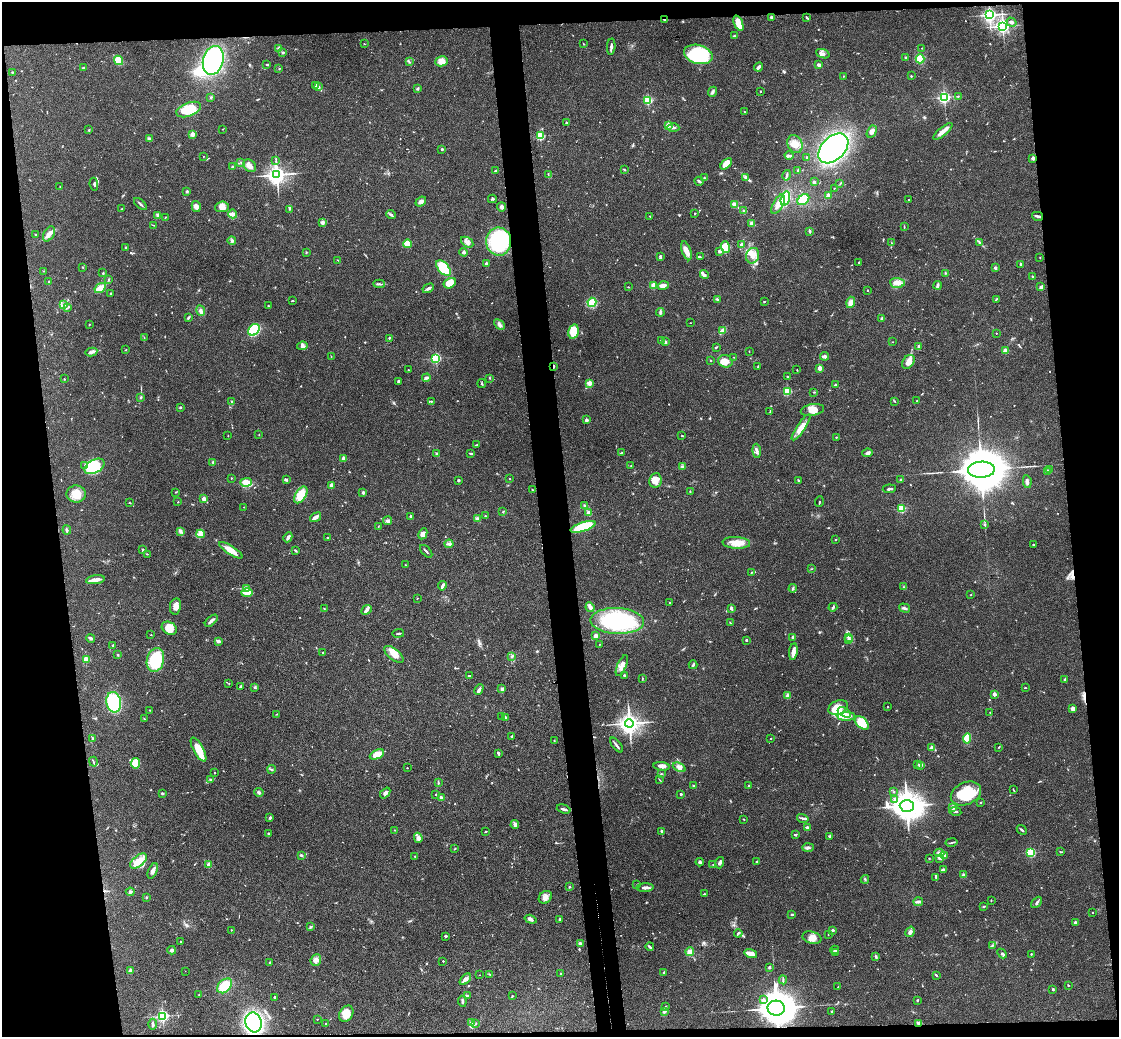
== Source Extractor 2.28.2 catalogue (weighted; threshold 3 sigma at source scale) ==
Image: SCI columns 58-4525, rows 238-4374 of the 4582 x 4510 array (HDU 1 of 3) = the unmasked area's bounding box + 8 px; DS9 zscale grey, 4 x 4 block average (1 PNG px = mean of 4 x 4 image px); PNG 1121 x 1039 px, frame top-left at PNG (2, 2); each listed source drawn as its Kron ellipse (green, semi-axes under 4 px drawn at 4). Shown black and unused: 15% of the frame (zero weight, under 3 of 4 exposures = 6% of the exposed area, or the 3 px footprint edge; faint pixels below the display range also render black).
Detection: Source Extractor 2.28.2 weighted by HDU 2 'WHT'. Background 0.081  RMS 0.0058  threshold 0.026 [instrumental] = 3 sigma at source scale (4.5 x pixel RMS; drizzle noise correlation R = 1.50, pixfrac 1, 0.05/0.05 arcsec/px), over >= 5 px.
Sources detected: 775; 7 too faint to see at this stretch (4 x 4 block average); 4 inside a brighter object's white glare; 5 cosmic-ray / hot-pixel residue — neither listed nor drawn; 11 coinciding with a brighter row at this scale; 31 inside a brighter listed object's ellipse — not listed separately; of the other 717, all 500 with FLUX_AUTO >= 1.48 (the completeness limit of this list) listed and drawn (217 fainter detections not listed), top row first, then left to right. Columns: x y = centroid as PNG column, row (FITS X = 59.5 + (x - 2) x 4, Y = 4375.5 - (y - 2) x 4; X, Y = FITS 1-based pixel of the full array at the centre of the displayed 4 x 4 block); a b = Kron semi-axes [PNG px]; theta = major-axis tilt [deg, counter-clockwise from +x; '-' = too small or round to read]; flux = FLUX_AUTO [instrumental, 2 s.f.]
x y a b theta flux
989 15 3 3 - 900
772 17 4 2 - 5.5
807 17 4 2 - 5
665 20 2 2 - 15
1011 22 5 3 - 9.2
738 23 8 3 -68 54
1003 26 3 3 - 990
734 36 3 2 - 2.6
364 44 2 2 - 2.2
584 44 2 2 - 2
611 47 8 2 85 11
279 48 4 3 - 5.6
922 48 2 2 - 1.7
283 52 3 2 - 3.7
698 54 15 9 -16 240
823 54 7 3 -19 10
905 57 2 2 - 2.4
920 59 4 4 - 52
118 60 5 4 - 57
213 60 15 10 75 350
442 61 6 5 - 27
409 62 4 2 - 3.1
267 65 2 2 - 2.3
818 65 2 2 - 31
758 67 5 2 - 11
84 68 4 2 - 5.6
279 69 2 2 - 1.6
12 72 2 2 - 2.6
843 76 2 2 - 1.8
911 76 2 2 - 2.2
316 85 3 2 - 4.8
318 87 2 2 - 7.1
418 89 3 3 - 3.9
760 91 2 2 - 5.2
712 92 5 3 - 7.5
211 97 2 2 - 3.9
944 97 2 2 - 670
958 97 2 2 - 2.2
648 100 2 2 - 320
189 109 13 7 20 93
745 112 4 2 - 2.7
566 123 2 2 - 11
668 126 2 2 - 3.1
673 128 6 2 -2 7.1
223 129 2 2 - 1.5
89 130 2 2 - 3.1
943 131 12 2 40 33
872 132 6 4 61 13
192 134 2 2 - 76
540 136 2 2 - 300
149 139 3 3 - 6
795 144 9 7 -63 31
833 148 17 11 44 750
442 149 2 2 - 6.1
789 155 4 2 - 6.6
203 156 2 2 - 2.1
807 157 2 2 - 3.3
1033 158 2 2 - 39
276 161 2 2 - 1.9
241 163 2 2 - 1.8
726 164 7 4 41 43
250 166 7 5 -44 19
232 167 2 2 - 5.3
624 169 3 2 - 2.9
496 170 3 2 - 3.7
798 170 2 2 - 3.6
548 174 3 2 - 2.4
277 175 4 3 - 1600
787 175 5 2 - 4.9
745 177 3 3 - 4.6
704 178 2 2 - 3.1
699 181 4 2 - 5.4
814 182 2 2 - 23
94 184 6 3 -84 6.6
840 184 3 2 - 2.5
60 187 2 2 - 1.7
834 188 2 2 - 2.6
187 191 3 2 - 4.8
828 196 2 2 - 71
785 198 7 3 74 130
492 199 4 2 - 4.8
803 200 6 5 - 53
908 200 2 2 - 1.6
421 202 6 4 39 13
140 204 8 2 -44 7.1
734 204 4 3 - 15
778 204 11 5 60 29
196 206 5 4 - 15
222 207 7 5 7 24
502 207 4 4 - 6.8
122 208 4 2 - 2.4
289 209 3 2 - 2.5
744 211 3 2 - 3.9
695 213 2 2 - 2.1
233 214 4 3 - 9.7
391 214 5 2 - 5.8
158 215 3 2 - 11
650 216 2 2 - 2.1
1038 216 6 2 -14 8
166 217 3 2 - 1.8
322 222 3 3 - 9.5
752 224 4 3 - 11
154 225 4 2 - 2
904 227 2 2 - 1.5
809 231 4 2 - 5.7
49 234 8 5 59 19
35 235 3 2 - 1.8
232 241 4 3 - 6.5
499 241 14 12 -88 300
467 242 7 4 -33 14
891 243 2 2 - 1.7
980 243 4 2 - 3.5
407 244 4 4 - 34
741 244 4 3 - 4.5
126 247 3 2 - 2.5
725 247 6 4 -71 22
686 251 10 4 -71 26
719 251 4 2 - 9
464 252 4 3 - 5.5
306 253 2 2 - 2.1
660 256 3 2 - 6.5
753 256 8 6 69 30
700 257 2 2 - 3.3
1040 258 2 2 - 1.7
338 260 3 2 - 1.9
859 262 3 2 - 2.8
486 264 2 2 - 32
1021 264 3 2 - 5
83 267 2 2 - 1.7
444 268 9 5 -48 110
995 268 2 2 - 22
44 271 3 2 - 2.1
103 273 3 2 - 2.8
945 273 2 2 - 3.1
704 274 5 2 - 5.8
1032 276 4 2 - 2.7
108 280 3 2 - 3.8
49 282 3 2 - 3.1
450 283 6 4 30 39
897 283 7 5 -3 20
379 284 6 2 -4 7
654 285 2 2 - 100
938 285 4 2 - 9.6
663 286 6 4 17 13
628 287 2 2 - 1.7
1041 287 4 2 - 12
100 288 6 3 33 55
428 288 6 3 30 8
867 290 2 2 - 1.9
111 293 2 2 - 1.8
717 299 3 2 - 3.6
996 299 4 2 - 3.1
292 301 2 2 - 2
764 301 2 2 - 2.1
592 302 5 3 - 61
851 302 6 4 74 21
64 305 3 2 - 4.6
268 306 2 2 - 2
68 307 2 2 - 1.8
201 311 5 3 - 12
660 312 4 2 - 5.4
188 318 3 2 - 6.3
882 319 3 2 - 8.3
690 323 2 2 - 1.5
89 324 2 2 - 1.7
499 325 6 3 -44 10
254 330 6 5 - 220
722 331 3 2 - 35
574 332 7 5 78 71
996 333 2 2 - 3.4
144 338 2 2 - 1.7
389 338 3 2 - 2.5
661 340 2 2 - 1.9
665 342 2 2 - 9.1
893 342 2 2 - 2
302 346 5 3 - 9.1
716 347 3 2 - 2.9
918 347 4 2 - 3.9
125 350 3 2 - 1.5
749 351 2 2 - 1.5
1005 351 2 2 - 83
91 352 6 3 12 8.6
331 356 2 2 - 1.6
825 356 4 3 - 9.2
734 357 2 2 - 1.7
436 358 2 2 - 460
710 360 2 2 - 7.9
725 361 7 6 - 27
908 362 7 5 53 23
554 366 3 2 - 5.3
758 366 3 2 - 4.1
820 368 2 2 - 78
408 370 2 2 - 2.3
797 370 2 2 - 1.7
788 377 2 2 - 2.3
426 378 4 2 - 9.2
490 378 3 2 - 1.6
64 379 2 2 - 2.4
398 381 3 3 - 3.5
589 383 2 2 - 82
482 384 4 2 - 3.4
835 385 3 2 - 3.8
787 391 2 2 - 250
814 392 2 2 - 2.6
141 397 3 2 - 3.2
231 401 3 2 - 2.6
431 401 3 2 - 1.9
917 401 2 2 - 6
895 402 2 2 - 1.6
180 408 3 2 - 3.3
812 410 12 5 10 27
770 412 3 2 - 1.8
586 420 2 2 - 35
801 427 15 4 56 39
259 435 2 2 - 2.1
228 436 2 2 - 1.6
682 436 2 2 - 2.2
836 437 2 2 - 2.7
476 445 4 2 - 3.4
757 451 7 2 -85 11
471 453 3 2 - 5
621 453 2 2 - 1.7
867 453 5 3 - 7.5
437 454 4 2 - 6.7
343 458 2 2 - 64
213 462 3 2 - 4
85 466 2 2 - 2.4
95 466 11 6 28 100
631 466 2 2 - 2.3
682 466 2 2 - 1.8
981 470 13 8 1 18000
1050 470 3 2 - 4.7
1047 472 2 2 - 22
231 478 2 2 - 1.9
287 479 3 2 - 3.7
509 479 2 2 - 3.5
458 480 4 2 - 2.9
655 480 7 6 - 30
901 480 3 2 - 8.3
798 481 4 2 - 3.4
246 482 6 3 2 40
1027 482 6 2 -80 8.5
332 485 2 2 - 56
889 489 6 2 5 6.3
532 490 2 2 - 2.2
690 491 2 2 - 2.7
176 492 3 2 - 2
363 493 2 2 - 23
76 494 9 8 - 45
301 495 9 5 58 77
204 499 2 2 - 55
819 501 5 2 - 2.6
178 502 2 2 - 1.6
129 503 3 2 - 1.9
585 506 2 2 - 1.8
244 507 2 2 - 2.5
902 508 2 2 - 230
503 512 2 2 - 2.3
589 513 3 3 - 18
411 516 3 2 - 3.5
485 516 2 2 - 2.1
315 517 6 2 36 32
477 519 4 3 - 8.9
388 521 4 3 - 8.2
985 524 3 2 - 2.2
378 526 2 2 - 2
583 527 13 4 18 170
67 530 5 2 - 5
180 531 4 3 - 7.3
200 534 4 3 - 11
423 534 6 4 63 18
288 537 5 2 - 11
328 537 4 2 - 1.9
835 539 2 2 - 2.2
736 543 14 6 -3 45
449 544 4 3 - 6.4
1033 544 2 2 - 7.8
143 550 3 2 - 5.1
231 550 13 4 -32 39
295 550 3 2 - 4.1
426 551 8 2 -46 5.3
147 554 3 2 - 1.8
405 565 2 2 - 1.7
811 569 3 2 - 2.1
751 572 2 2 - 2.1
95 580 9 3 8 22
442 586 5 2 - 11
904 587 2 2 - 1.7
246 588 4 4 - 13
793 588 4 2 - 4.5
247 593 6 3 1 46
971 595 2 2 - 3
417 598 2 2 - 2.1
669 603 2 2 - 7
175 606 8 5 79 23
590 607 5 3 - 13
833 607 4 2 - 5.6
324 608 2 2 - 1.9
731 608 4 2 - 7.3
905 608 6 2 -17 6.4
367 610 5 4 - 8.4
211 621 8 2 43 12
617 621 27 13 -2 400
730 623 3 2 - 2
169 628 8 6 -28 44
398 633 6 2 9 3.5
151 635 2 2 - 1.6
595 636 2 2 - 46
793 637 2 2 - 34
849 637 3 2 - 4.3
91 638 5 2 - 5
746 640 2 2 - 13
849 640 3 2 - 3.9
218 641 3 2 - 9.1
599 644 2 2 - 2.3
113 645 3 2 - 4
323 652 2 2 - 5.6
793 652 8 3 82 25
394 654 11 5 -38 34
118 655 2 2 - 2.7
511 656 4 2 - 3.9
86 659 2 2 - 92
155 660 12 8 76 170
693 665 4 2 - 5.9
622 666 11 4 67 21
624 675 3 2 - 5.6
469 676 2 2 - 3.8
642 678 2 2 - 1.5
1065 679 2 2 - 31
229 684 2 2 - 2.3
241 686 3 2 - 4.1
255 687 2 2 - 2.1
502 688 4 3 - 5.8
1025 688 2 2 - 2.7
479 690 5 3 - 10
994 694 2 2 - 49
787 696 4 3 - 6.8
114 702 10 7 -79 220
838 707 10 7 23 71
888 707 2 2 - 1.7
1073 709 4 4 - 11
149 710 2 2 - 1.8
844 712 7 3 -30 15
990 712 2 2 - 1.9
277 714 2 2 - 1.9
847 716 9 3 2 18
502 717 2 2 - 1.9
505 717 2 2 - 29
144 719 2 2 - 1.7
629 723 4 4 - 2200
862 723 8 5 -44 77
512 736 3 2 - 3.1
93 738 2 2 - 8.4
967 738 5 3 - 64
771 739 2 2 - 3.9
554 740 2 2 - 3.5
616 745 9 2 -52 8.7
999 747 3 2 - 2.1
932 748 3 3 - 17
198 749 13 5 -61 60
498 753 3 2 - 6.6
377 754 7 4 24 48
93 762 5 2 - 3.9
135 763 5 5 - 45
917 764 2 2 - 2.4
921 765 4 3 - 12
662 766 8 3 -7 16
679 767 7 4 -25 12
407 768 2 2 - 1.6
272 769 4 2 - 3.6
214 773 2 2 - 3.3
661 774 2 2 - 1.6
211 780 4 3 - 5.6
660 780 3 2 - 1.9
438 783 4 2 - 3.7
694 785 3 2 - 4.2
749 786 3 2 - 6
1013 789 3 2 - 2.1
259 792 5 3 - 7.8
894 792 2 2 - 2.5
162 793 2 2 - 5
385 793 6 3 49 10
966 793 16 11 25 120
436 794 2 2 - 6.2
681 794 2 2 - 15
441 798 3 2 - 5.7
894 799 4 2 - 5.2
981 802 2 2 - 2.8
907 806 7 6 - 5300
953 807 2 2 - 74
564 809 7 2 -17 7.3
955 811 6 2 -10 5.2
270 818 3 2 - 6.3
803 818 6 2 -16 6.8
744 819 3 2 - 2
515 824 4 4 - 11
807 828 2 2 - 38
394 830 2 2 - 1.8
1022 830 5 2 - 6
486 831 3 2 - 2.5
662 831 2 2 - 27
268 834 3 2 - 3.6
795 835 3 2 - 4.3
830 836 3 2 - 4.1
418 838 5 4 - 12
952 842 6 2 11 4.3
808 848 6 3 2 8.6
454 849 3 2 - 2.3
1061 852 3 2 - 2.6
939 853 5 4 - 13
1031 853 2 2 - 350
301 855 3 3 - 3.8
415 856 2 2 - 1.9
945 856 4 2 - 5.3
929 858 2 2 - 2.4
940 858 3 2 - 5
138 861 10 5 40 54
700 862 4 3 - 5.3
757 862 2 2 - 4.8
720 863 6 2 72 8.8
209 864 2 2 - 70
713 865 2 2 - 1.9
943 870 4 3 - 9.7
153 871 8 3 67 17
963 875 3 3 - 4.6
936 877 4 2 - 4.8
865 879 4 2 - 3.5
637 884 4 2 - 2.1
569 887 3 2 - 2.8
645 888 8 2 3 15
130 892 4 3 - 6.9
704 894 3 2 - 2.4
146 897 2 2 - 2.7
545 897 7 5 40 19
991 900 2 2 - 2.2
918 902 5 2 - 11
1037 902 6 2 47 6.6
984 906 3 2 - 3.2
1092 912 2 2 - 5.7
792 915 2 2 - 4
530 919 6 3 -18 11
560 919 2 2 - 18
1075 922 2 2 - 25
311 927 4 2 - 4.4
231 930 2 2 - 3.9
833 930 2 2 - 21
910 932 5 3 - 12
738 933 4 2 - 5.2
828 935 2 2 - 2.4
445 936 2 2 - 19
812 938 9 6 -15 25
180 942 2 2 - 2.3
580 943 3 2 - 6.1
992 945 4 2 - 3.8
650 947 4 2 - 5.7
172 950 4 3 - 8.9
835 950 4 3 - 6
690 952 4 3 - 16
836 953 3 2 - 3.1
1002 953 5 2 - 5.7
751 954 6 3 -15 38
1031 954 2 2 - 2.8
876 957 3 2 - 5.5
316 960 6 5 - 14
443 961 2 2 - 5.6
270 962 2 2 - 3.6
769 967 4 2 - 4.2
130 971 2 2 - 45
185 971 2 2 - 1.7
664 972 2 2 - 17
560 974 2 2 - 1.5
480 975 2 2 - 1.6
490 975 4 2 - 2.1
936 975 3 2 - 3.1
465 979 7 3 48 12
783 980 4 2 - 4.2
1068 985 2 2 - 2.2
225 986 9 6 44 60
838 987 3 2 - 2.1
1053 989 3 2 - 3.3
199 995 2 2 - 1.7
467 996 3 2 - 3.9
512 996 3 2 - 2.2
275 997 2 2 - 6.7
763 999 2 2 - 4.2
917 1000 3 2 - 2.8
462 1001 5 2 - 5.3
666 1006 2 2 - 1.8
776 1008 8 7 - 6900
664 1011 4 3 - 11
832 1011 3 2 - 2.2
346 1014 9 6 56 44
163 1016 2 2 - 680
317 1019 2 2 - 3.7
254 1022 10 8 -71 450
472 1023 4 3 - 18
476 1023 2 2 - 1.9
919 1023 4 2 - 7.3
152 1024 5 2 - 9.4
326 1024 2 2 - 4.6
Overlapping masked pixels (flux is a lower limit): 4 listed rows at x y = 665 20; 554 366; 776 1008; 919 1023
Diffuse or blended objects may show on this block-average render without a row.